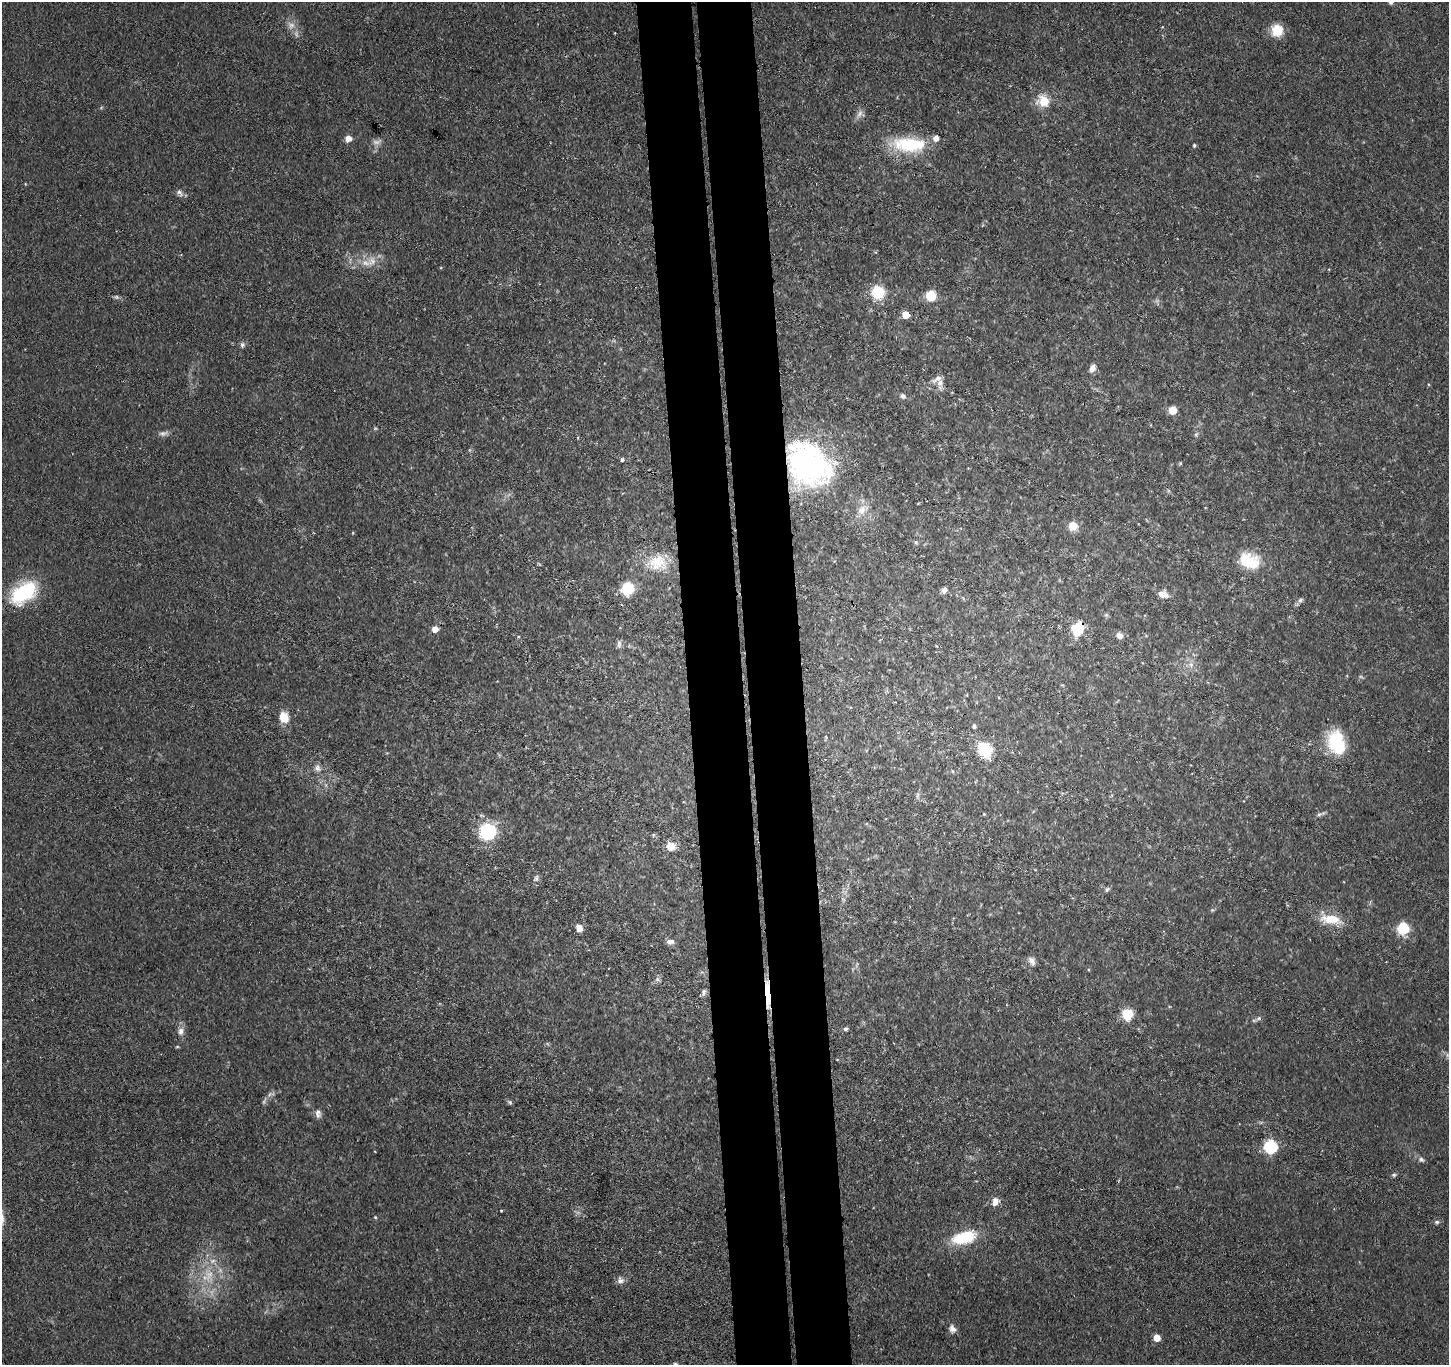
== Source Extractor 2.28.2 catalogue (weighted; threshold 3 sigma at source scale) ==
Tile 5 of 3 x 3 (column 2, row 2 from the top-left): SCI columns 1505-2951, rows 1493-2855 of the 4456 x 4379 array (HDU 1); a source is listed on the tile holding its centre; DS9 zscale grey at full resolution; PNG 1451 x 1367 px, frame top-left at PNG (2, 2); no overlay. Shown black and unused: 8% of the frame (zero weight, under 3 of 4 exposures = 5% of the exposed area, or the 3 px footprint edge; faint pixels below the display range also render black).
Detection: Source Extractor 2.28.2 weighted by HDU 2 'WHT'; one run over the whole footprint, this tile lists its part. Background 0.0696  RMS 0.0068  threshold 0.0307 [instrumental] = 3 sigma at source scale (4.5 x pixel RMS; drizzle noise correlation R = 1.50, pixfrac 1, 0.05/0.05 arcsec/px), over >= 5 px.
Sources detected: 86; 3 too faint to see at this stretch — not listed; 2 inside a brighter listed object's ellipse — not listed separately; the other 81 listed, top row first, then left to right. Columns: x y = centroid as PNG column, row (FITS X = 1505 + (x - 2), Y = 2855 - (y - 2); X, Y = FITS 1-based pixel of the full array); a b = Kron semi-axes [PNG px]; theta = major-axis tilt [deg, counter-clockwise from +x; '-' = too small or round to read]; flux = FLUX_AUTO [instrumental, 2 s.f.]
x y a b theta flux
291 25 12 9 -27 5
1277 30 14 14 - 13
1043 101 16 15 - 13
859 114 12 7 58 3.4
348 139 8 7 - 4.4
909 145 43 18 -3 37
1194 145 4 4 - 1.2
180 193 12 7 -44 2.6
372 262 15 13 58 8.4
878 292 8 8 - 42
931 296 7 7 - 21
116 297 7 6 - 1.4
905 315 5 5 - 14
242 345 7 6 - 1.8
1092 368 9 6 65 4.3
940 382 23 7 -90 4.8
903 396 8 6 -35 2.3
1172 410 7 7 - 9.1
163 433 11 7 -4 2.6
1196 434 7 5 68 1.3
578 438 5 3 - 0.58
622 460 5 4 - 1.4
807 463 51 38 -48 150
1180 463 5 3 - 0.72
862 510 15 11 59 6.9
1073 526 9 9 - 9.5
916 542 6 3 72 0.86
1249 561 29 20 -21 22
658 562 34 19 -3 25
627 589 9 8 - 35
944 590 8 6 50 2.6
23 593 35 20 36 45
1163 594 12 8 -14 5.6
1300 600 8 6 35 1.9
1106 615 5 5 - 1.1
435 629 5 5 - 6.6
1077 629 9 8 - 29
1119 635 7 6 - 4.3
619 644 11 6 84 2
936 646 4 4 - 0.62
1191 665 6 6 - 2.4
1361 677 6 4 -19 0.89
284 717 15 11 -75 9.1
974 726 5 5 - 1.8
1336 743 24 16 -76 38
985 750 11 9 -57 48
317 768 10 8 81 3.3
984 814 4 3 - 0.62
1320 814 14 5 17 2.1
487 831 9 9 - 75
670 846 8 8 - 10
536 878 10 5 75 2
1107 889 7 6 - 1.6
1331 919 28 12 -11 16
579 928 7 6 - 5.6
1403 928 9 8 - 28
670 941 11 6 0 2.8
1032 961 11 7 -62 3.4
657 979 7 6 - 1.7
703 992 9 6 74 1.9
767 994 31 5 -86 18
1127 1014 12 11 - 14
1259 1018 7 5 20 1.7
846 1029 5 5 - 1.5
181 1031 11 8 89 3.9
271 1094 13 6 21 2.6
510 1102 7 5 -28 1.3
318 1114 12 8 -90 3.2
1271 1146 6 6 - 110
1421 1159 8 7 - 2.2
1394 1175 6 5 - 1.3
995 1201 10 8 69 4.8
501 1211 3 3 - 0.61
375 1217 5 3 - 0.66
1437 1222 7 5 0 1.6
964 1237 27 13 15 30
209 1275 20 11 60 13
620 1280 9 9 - 3.2
952 1329 11 9 -67 3.6
1157 1338 5 5 - 12
675 1364 7 4 -26 1.2
Overlapping masked pixels (flux is a lower limit): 3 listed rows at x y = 807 463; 1077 629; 767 994
Isophote crosses this tile's border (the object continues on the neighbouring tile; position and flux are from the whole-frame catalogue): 1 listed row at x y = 675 1364